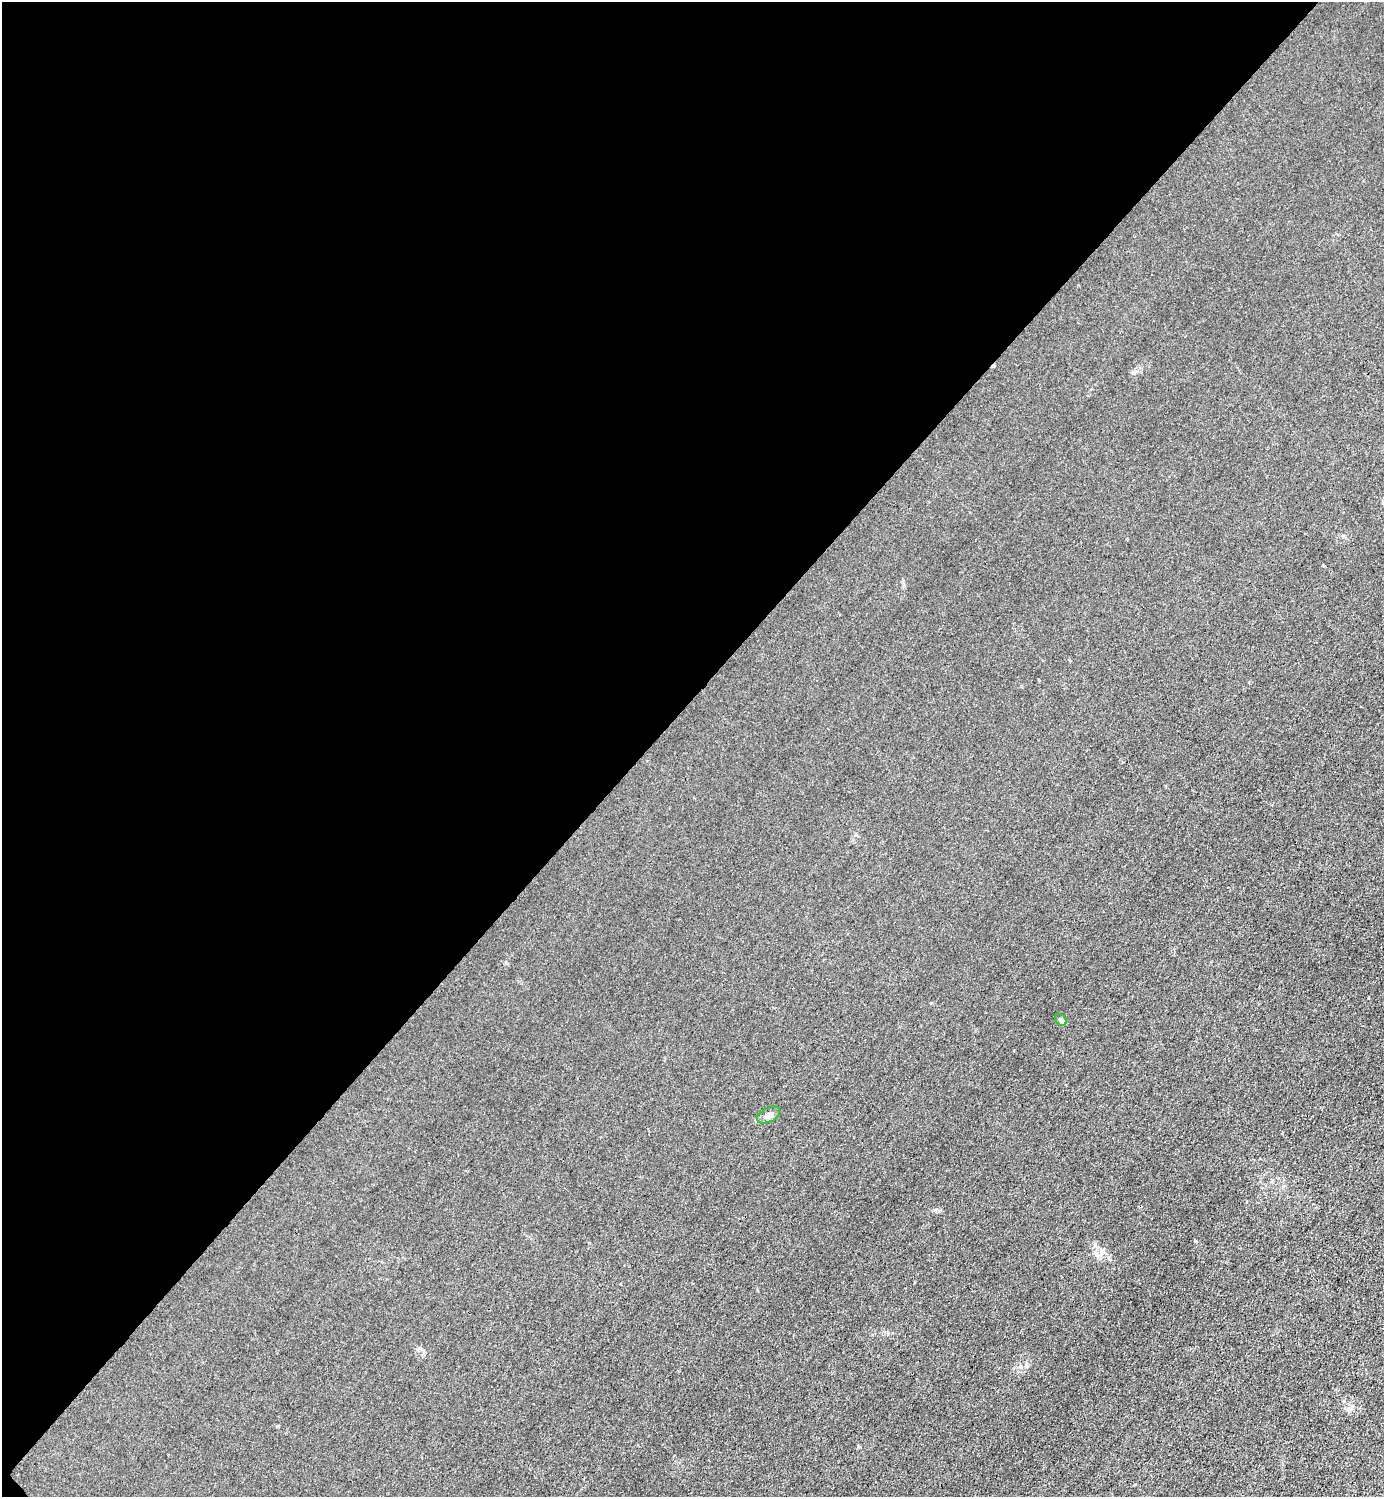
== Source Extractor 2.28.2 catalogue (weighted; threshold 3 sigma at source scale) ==
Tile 5 of 4 x 4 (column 1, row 2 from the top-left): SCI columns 301-1682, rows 2993-4487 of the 5985 x 5985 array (HDU 1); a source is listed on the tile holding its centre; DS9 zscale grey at full resolution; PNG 1386 x 1499 px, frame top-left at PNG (2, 2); each listed source drawn as its Kron ellipse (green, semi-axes under 4 px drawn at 4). Shown black and unused: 47% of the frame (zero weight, under 3 of 4 exposures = <1% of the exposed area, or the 3 px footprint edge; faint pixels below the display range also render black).
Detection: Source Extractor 2.28.2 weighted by HDU 2 'WHT'; one run over the whole footprint, this tile lists its part. Background 0.0222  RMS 0.0063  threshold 0.0285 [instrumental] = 3 sigma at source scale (4.5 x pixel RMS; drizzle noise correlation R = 1.50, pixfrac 1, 0.05/0.05 arcsec/px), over >= 5 px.
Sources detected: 3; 1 cosmic-ray / hot-pixel residue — neither listed nor drawn; the other 2 listed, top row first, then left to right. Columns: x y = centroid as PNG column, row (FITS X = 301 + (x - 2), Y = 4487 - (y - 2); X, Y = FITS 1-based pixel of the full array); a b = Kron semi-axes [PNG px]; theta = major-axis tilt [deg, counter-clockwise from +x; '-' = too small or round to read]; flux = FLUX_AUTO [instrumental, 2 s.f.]
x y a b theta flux
1061 1020 6 5 - 1.1
768 1115 12 7 26 3.6